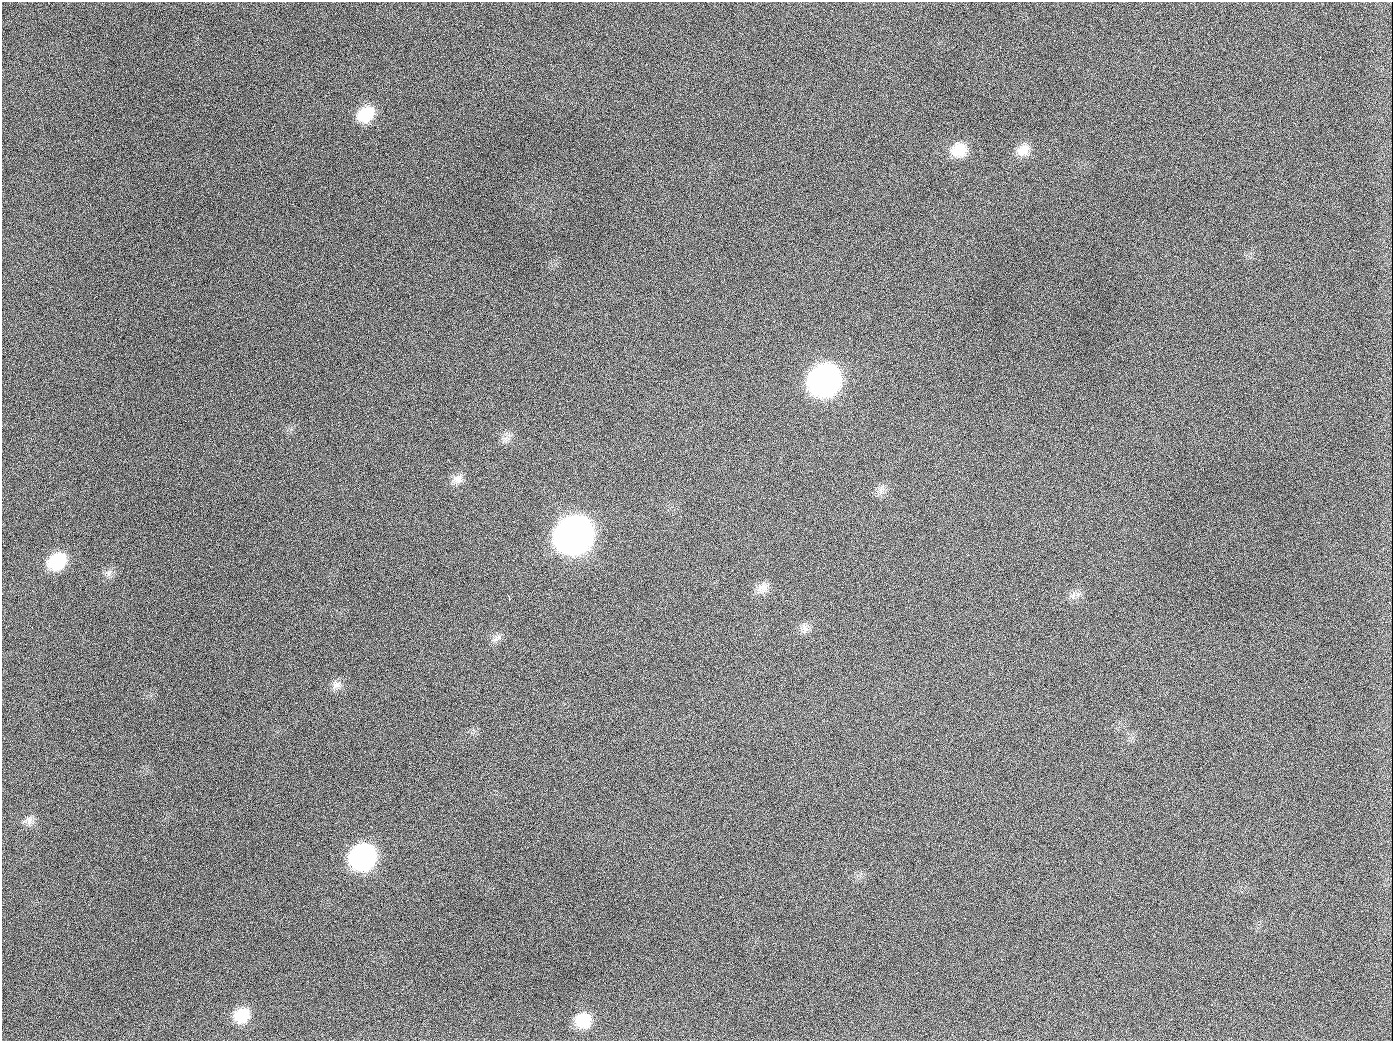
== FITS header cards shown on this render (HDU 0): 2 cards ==
NAXIS1  =                 1391
NAXIS2  =                 1039

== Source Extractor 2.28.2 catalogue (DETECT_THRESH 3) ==
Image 1391 x 1039 px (HDU 0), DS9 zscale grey, 1 PNG px = 1 image px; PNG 1395 x 1043 px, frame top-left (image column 1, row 1039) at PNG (2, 2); no overlay
Background 1400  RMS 67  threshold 200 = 3 sigma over >= 5 px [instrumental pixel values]
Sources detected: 23; all 23 listed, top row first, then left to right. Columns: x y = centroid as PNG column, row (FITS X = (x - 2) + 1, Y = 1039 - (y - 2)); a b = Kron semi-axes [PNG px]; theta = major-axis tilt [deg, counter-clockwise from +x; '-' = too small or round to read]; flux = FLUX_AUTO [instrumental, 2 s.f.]
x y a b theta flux
366 114 20 15 35 1.4e+05
189 126 2 2 - 5.9e+03
959 150 19 17 26 9.4e+04
1023 150 18 14 24 5.8e+04
824 380 20 18 36 2.5e+06
654 407 3 2 - 3.9e+03
506 438 10 6 14 2.0e+04
457 479 14 12 23 3.6e+04
881 489 11 4 85 1.6e+04
573 535 21 18 36 5.6e+06
57 561 19 15 32 1.9e+05
109 573 10 6 63 1.8e+04
762 588 18 12 34 4.4e+04
1073 595 12 5 78 1.9e+04
509 598 4 2 - 5.8e+03
804 628 14 10 70 3.0e+04
496 639 11 7 55 2.1e+04
336 685 15 10 2 3.2e+04
29 820 15 9 -84 2.9e+04
363 857 19 17 32 1.1e+06
242 1015 18 16 34 1.2e+05
583 1020 18 16 16 1.2e+05
944 1026 2 2 - 5.3e+03